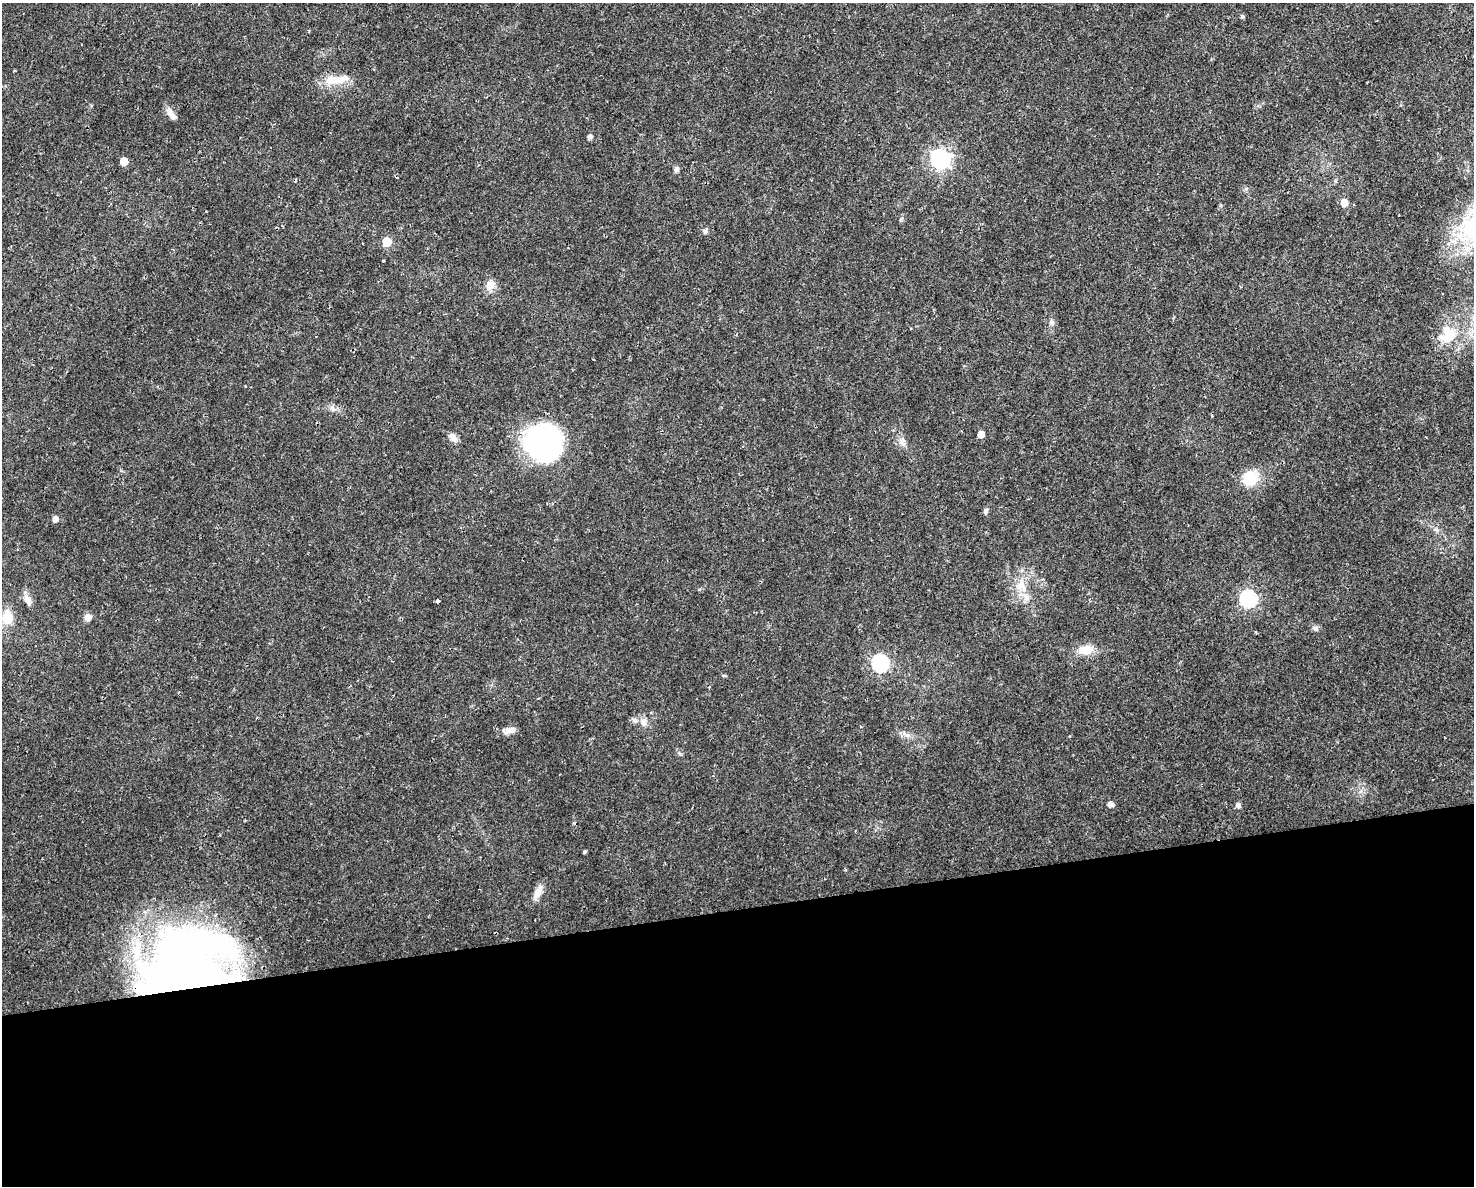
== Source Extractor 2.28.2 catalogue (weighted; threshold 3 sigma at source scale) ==
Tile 11 of 3 x 4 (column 2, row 4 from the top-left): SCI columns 1535-3006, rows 1-1184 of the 4496 x 4734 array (HDU 1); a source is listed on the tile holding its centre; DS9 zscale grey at full resolution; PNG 1476 x 1188 px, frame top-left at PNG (2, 3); no overlay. Shown black and unused: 23% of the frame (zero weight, under 2 of 3 exposures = <1% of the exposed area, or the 3 px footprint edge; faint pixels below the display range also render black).
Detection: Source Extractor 2.28.2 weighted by HDU 2 'WHT'; one run over the whole footprint, this tile lists its part. Background 0.0169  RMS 0.0028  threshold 0.0124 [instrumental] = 3 sigma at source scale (4.5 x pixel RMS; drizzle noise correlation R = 1.50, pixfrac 1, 0.0396/0.0396 arcsec/px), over >= 5 px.
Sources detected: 50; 2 inside a brighter object's white glare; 2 cosmic-ray / hot-pixel residue — not listed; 3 inside a brighter listed object's ellipse — not listed separately; the other 43 listed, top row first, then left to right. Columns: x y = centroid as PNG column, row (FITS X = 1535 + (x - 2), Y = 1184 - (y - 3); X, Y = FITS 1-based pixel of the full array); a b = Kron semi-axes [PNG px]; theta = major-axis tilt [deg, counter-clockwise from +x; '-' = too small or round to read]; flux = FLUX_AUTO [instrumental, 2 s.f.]
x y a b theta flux
1242 16 4 4 - 0.56
335 80 38 10 11 5.8
171 113 16 7 -56 2.1
590 137 5 4 - 0.92
940 159 8 7 - 110
124 161 5 5 - 5.1
676 169 7 6 - 0.77
1344 202 6 5 - 3.4
901 219 7 3 53 0.37
1472 227 49 35 50 26
705 231 7 6 - 0.71
387 242 6 6 - 7.6
490 285 13 10 48 2.6
1052 322 7 7 - 0.9
1448 335 26 22 56 9.2
245 386 2 2 - 0.2
332 408 11 5 -45 1
1212 416 4 3 - 0.28
981 434 5 5 - 3
453 437 13 7 -50 1.6
902 441 12 8 74 1.5
544 443 36 34 -9 59
1251 478 22 18 40 7.2
986 510 7 5 74 0.61
55 519 5 4 - 1.7
1021 586 18 14 -68 4.8
1248 599 7 7 - 68
28 600 14 8 -63 2.1
437 601 3 3 - 1.3
88 617 8 7 - 1.7
7 618 14 12 -83 5.4
1315 629 9 6 -23 0.81
1086 650 18 11 8 4.5
880 663 7 7 - 62
635 720 9 7 -43 0.94
643 722 12 8 -83 1.6
510 730 16 8 17 1.9
1111 804 5 5 - 1.6
1238 805 7 6 - 0.86
585 852 4 3 - 0.49
845 870 3 3 - 0.33
538 892 19 8 63 2.6
193 976 85 68 0 230
Overlapping masked pixels (flux is a lower limit): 1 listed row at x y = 193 976
Isophote crosses this tile's border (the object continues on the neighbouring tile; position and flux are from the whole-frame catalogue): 1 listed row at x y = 1472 227
Unlisted compact peaks at least as high as the median listed source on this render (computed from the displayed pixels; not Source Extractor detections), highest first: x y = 383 261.